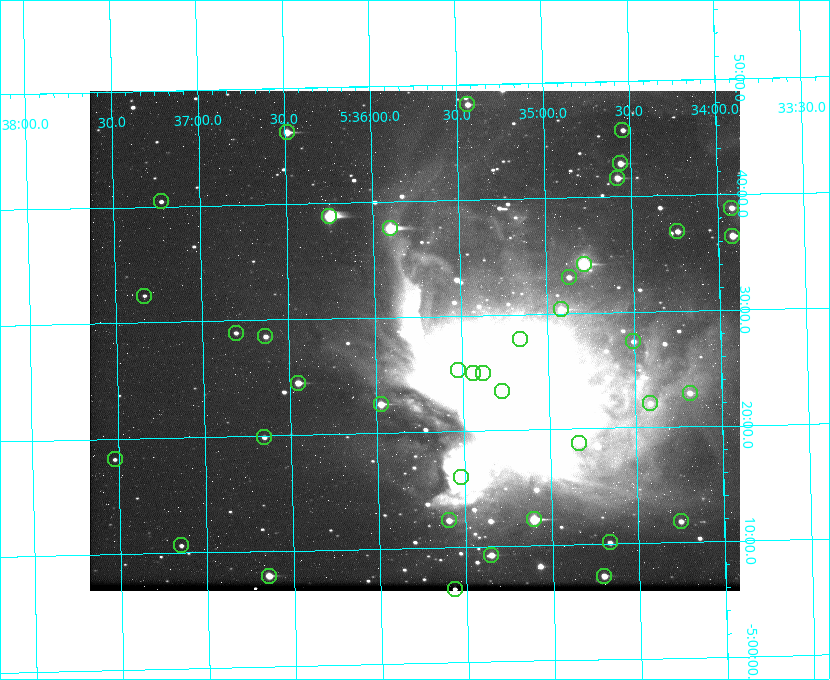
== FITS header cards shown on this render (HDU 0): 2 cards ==
NAXIS1  =                  650 / Width of table row in bytes
NAXIS2  =                  500 / Number of rows in table

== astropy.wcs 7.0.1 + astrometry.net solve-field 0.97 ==
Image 650 x 500 px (HDU 0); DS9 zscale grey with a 90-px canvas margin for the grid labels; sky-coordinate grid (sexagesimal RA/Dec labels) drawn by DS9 from the SOLVED WCS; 40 Tycho-2 reference stars matched to detected sources circled (green)
Header WCS: none
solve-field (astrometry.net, Tycho-2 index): SOLVED blind (the file carries no WCS)
Solved WCS: RA---TAN-SIP/DEC--TAN-SIP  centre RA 05:35:46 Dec -05:28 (83.94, -5.47 deg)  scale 5.19 arcsec/px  FOV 56.2' x 43.3'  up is -179 deg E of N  parity flipped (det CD > 0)
(file carries no celestial WCS; the grid is the blind solution)
Tycho-2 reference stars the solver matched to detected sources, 40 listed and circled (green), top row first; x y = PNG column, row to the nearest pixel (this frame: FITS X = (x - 90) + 1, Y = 500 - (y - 91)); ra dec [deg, ICRS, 3 dp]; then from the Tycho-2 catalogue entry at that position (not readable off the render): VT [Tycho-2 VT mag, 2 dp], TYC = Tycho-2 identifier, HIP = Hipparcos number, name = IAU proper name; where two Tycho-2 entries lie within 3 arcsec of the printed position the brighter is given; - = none
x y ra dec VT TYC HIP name
467 104 83.859 -5.805 10.01 4778-1333-1 - -
622 130 83.635 -5.763 10.44 4778-1365-1 - -
287 132 84.122 -5.770 8.64 4778-1069-1 - -
620 163 83.640 -5.715 9.37 4778-1368-1 - -
617 178 83.645 -5.694 9.35 4778-1325-1 - -
161 201 84.306 -5.674 11.19 4778-1056-1 - -
731 208 83.480 -5.647 10.11 4778-1380-1 - -
329 216 84.063 -5.648 6.51 4778-1378-1 26314 -
390 228 83.975 -5.628 7.32 4778-1369-1 - -
677 231 83.559 -5.615 10.30 4774-837-1 - -
732 236 83.480 -5.607 8.83 4774-850-1 - -
584 264 83.696 -5.571 8.07 4774-809-1 - -
569 277 83.718 -5.552 10.31 4774-878-1 - -
144 296 84.333 -5.539 12.01 4774-765-1 - -
561 309 83.730 -5.506 9.03 4774-823-1 - -
236 333 84.202 -5.483 10.98 4774-806-1 - -
265 336 84.159 -5.476 10.77 4774-873-1 - -
520 339 83.791 -5.465 8.45 4774-849-1 - -
633 341 83.626 -5.458 11.02 4774-828-1 - -
458 370 83.881 -5.421 8.46 4774-935-1 - -
473 373 83.860 -5.417 6.19 4774-934-1 - -
483 373 83.845 -5.416 5.03 4774-933-1 26235 -
298 383 84.113 -5.409 9.17 4774-855-1 - -
502 391 83.819 -5.390 5.06 4774-931-1 26221 -
690 393 83.546 -5.382 10.28 4774-846-1 - -
650 403 83.604 -5.368 10.89 4774-818-2 - -
381 404 83.994 -5.375 9.06 4774-867-1 - -
264 437 84.164 -5.331 10.83 4774-799-1 - -
579 443 83.708 -5.312 10.32 4774-810-1 - -
115 459 84.381 -5.304 11.53 4775-339-1 - -
461 477 83.881 -5.267 6.87 4774-906-1 26258 -
534 519 83.776 -5.204 7.81 4774-915-1 - -
449 520 83.899 -5.206 9.93 4774-829-1 - -
681 521 83.563 -5.197 10.75 4774-841-1 - -
610 542 83.667 -5.169 10.95 4774-883-1 - -
181 545 84.287 -5.178 11.81 4774-768-1 - -
491 555 83.839 -5.154 10.33 4774-877-1 - -
269 576 84.161 -5.131 9.25 4774-780-1 - -
604 576 83.676 -5.121 9.49 4774-792-1 - -
455 589 83.893 -5.106 9.35 4774-894-1 - -